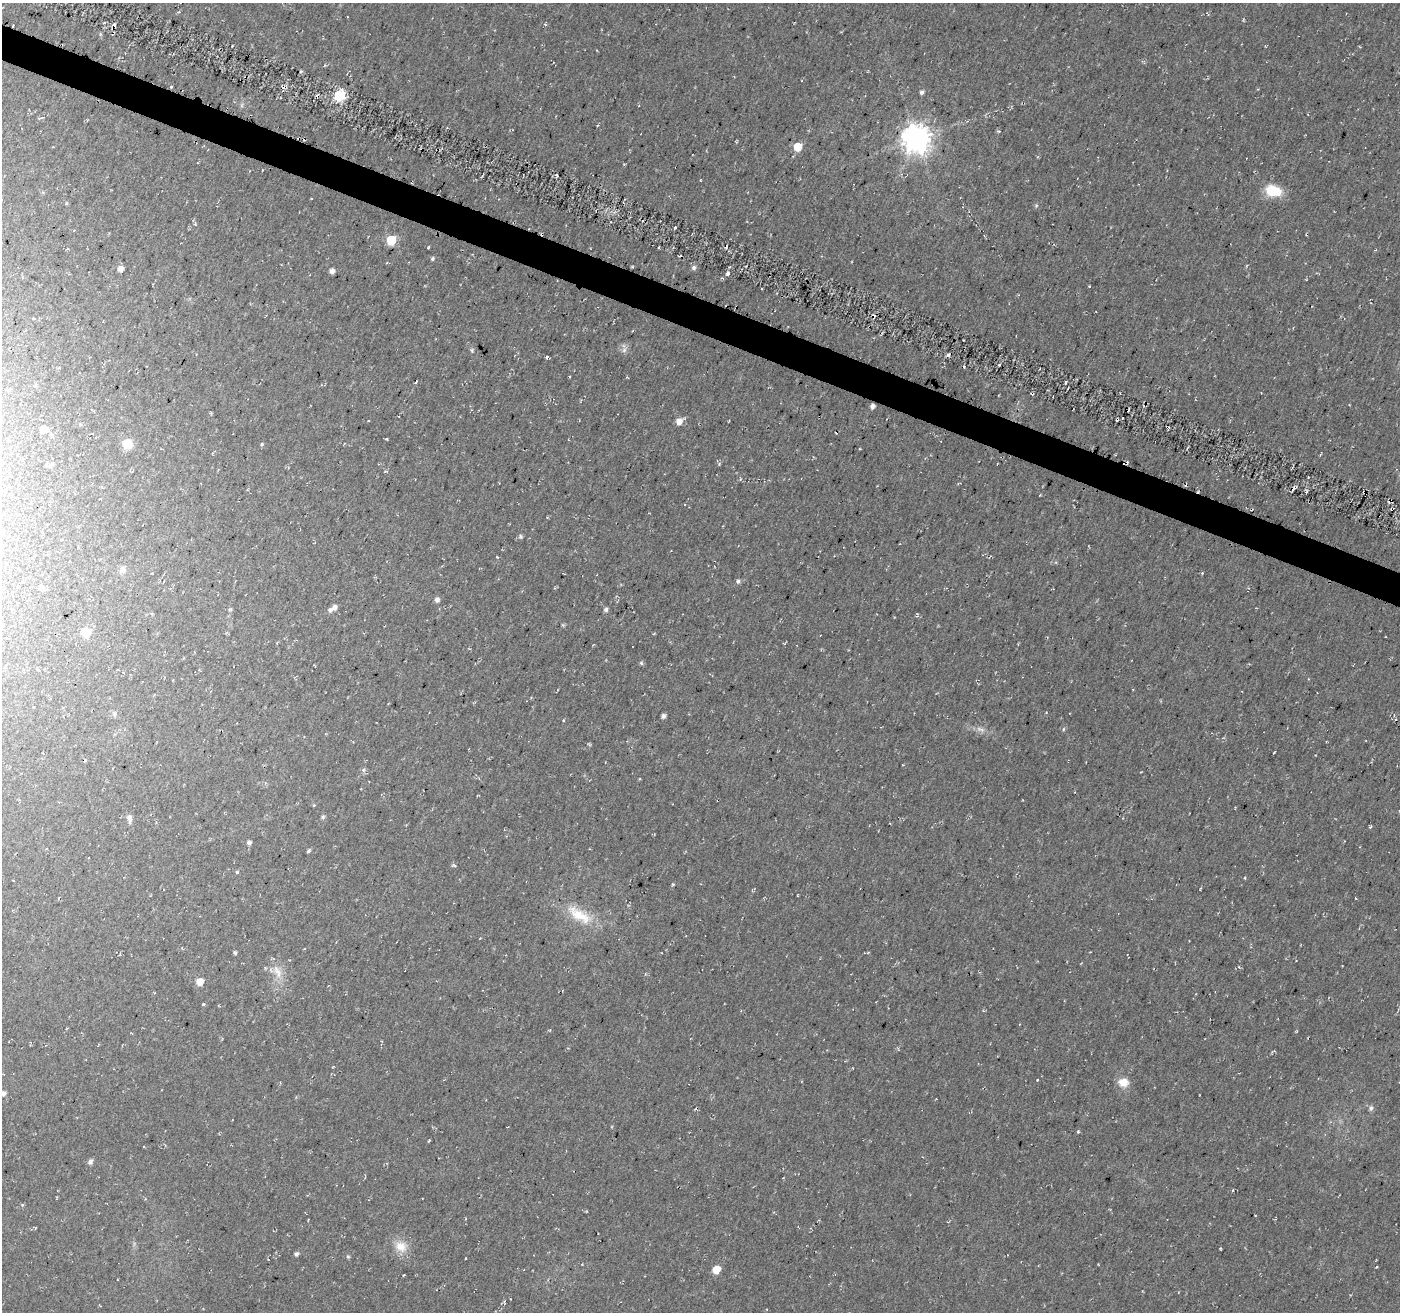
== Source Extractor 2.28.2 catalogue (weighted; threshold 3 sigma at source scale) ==
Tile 11 of 4 x 4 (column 3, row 3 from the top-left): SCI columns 2814-4211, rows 1593-2902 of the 5635 x 5788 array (HDU 1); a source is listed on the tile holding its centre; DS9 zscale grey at full resolution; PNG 1402 x 1314 px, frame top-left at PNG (2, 3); no overlay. Shown black and unused: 3% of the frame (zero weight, under 2 of 3 exposures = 3% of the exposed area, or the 3 px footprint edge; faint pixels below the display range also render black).
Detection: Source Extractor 2.28.2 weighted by HDU 2 'WHT'; one run over the whole footprint, this tile lists its part. Background 0.0483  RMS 0.0062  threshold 0.0278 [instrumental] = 3 sigma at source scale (4.5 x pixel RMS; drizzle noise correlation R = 1.50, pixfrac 1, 0.0396/0.0396 arcsec/px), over >= 5 px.
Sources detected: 91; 6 cosmic-ray / hot-pixel residue — not listed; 1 inside a brighter listed object's ellipse — not listed separately; the other 84 listed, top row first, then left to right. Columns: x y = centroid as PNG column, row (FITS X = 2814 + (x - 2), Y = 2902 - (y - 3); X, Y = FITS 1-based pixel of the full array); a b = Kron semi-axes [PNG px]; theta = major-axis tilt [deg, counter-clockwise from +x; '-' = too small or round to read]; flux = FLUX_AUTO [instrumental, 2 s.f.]
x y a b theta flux
179 12 4 4 - 0.67
13 25 3 2 - 0.73
545 25 5 2 - 0.62
100 34 6 4 -72 0.75
171 87 3 3 - 0.97
922 92 5 4 - 1.7
340 95 6 6 - 68
999 131 4 3 - 0.66
917 139 9 9 - 790
798 147 5 5 - 20
556 175 2 2 - 0.99
1273 191 17 11 -11 20
675 228 3 3 - 2.9
391 240 6 5 - 38
428 248 3 2 - 0.96
432 259 5 5 - 1
694 267 6 5 - 1.6
120 269 5 5 - 3.7
332 271 5 4 - 2.4
1089 286 3 2 - 0.73
762 288 3 3 - 1.1
873 316 4 3 - 1.2
472 350 7 5 -71 0.99
624 350 8 6 62 2.2
547 357 4 3 - 1.2
416 382 3 2 - 0.73
35 385 5 4 - 0.89
9 390 5 4 - 0.82
872 406 4 4 - 2.8
679 421 7 7 - 5
44 429 6 6 - 6.8
386 439 3 3 - 0.57
127 444 6 6 - 20
262 444 4 4 - 0.77
859 449 2 2 - 0.48
997 464 3 2 - 0.36
385 472 5 3 - 0.75
740 479 5 4 - 0.86
520 537 6 6 - 1.2
122 569 9 7 -80 2.3
738 581 6 5 - 1.5
42 588 5 5 - 2.1
437 600 6 6 - 2.3
335 607 6 6 - 2.2
230 609 6 3 19 0.72
606 609 6 5 - 1.5
563 625 5 4 - 0.67
86 632 7 6 - 14
641 663 6 4 -47 0.99
114 714 8 4 82 1
663 716 5 4 - 1.9
1396 719 4 2 - 0.52
563 720 4 3 - 0.59
981 729 12 5 -25 2.8
1063 729 5 3 - 0.72
363 770 6 5 - 1.3
639 779 3 3 - 0.58
314 805 4 3 - 0.53
129 817 9 7 -78 2.7
323 817 6 5 - 1.2
1370 827 4 4 - 0.74
249 843 6 5 - 1.8
308 851 5 4 - 0.98
237 872 4 4 - 0.8
13 880 3 2 - 0.47
579 915 41 15 -32 20
235 953 5 4 - 0.96
277 972 23 10 -65 8.2
200 982 6 6 - 7.1
203 1004 4 3 - 0.82
1037 1080 3 2 - 0.39
1123 1082 12 10 -6 7.5
3 1093 6 5 - 2.1
1371 1108 8 5 80 1.6
1078 1131 4 4 - 0.84
429 1140 3 3 - 0.59
90 1161 7 5 67 1.9
22 1205 5 3 - 0.61
587 1211 4 3 - 0.48
401 1246 18 15 -26 9.6
296 1254 5 5 - 1.4
348 1256 6 4 -67 0.84
1376 1267 4 2 - 0.42
716 1270 6 6 - 9.8
Overlapping masked pixels (flux is a lower limit): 3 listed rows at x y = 13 25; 171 87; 873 316
Isophote crosses this tile's border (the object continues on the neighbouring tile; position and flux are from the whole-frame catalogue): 1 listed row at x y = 3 1093
Unlisted compact peaks at least as high as the median listed source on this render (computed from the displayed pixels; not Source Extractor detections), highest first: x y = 728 273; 1066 382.